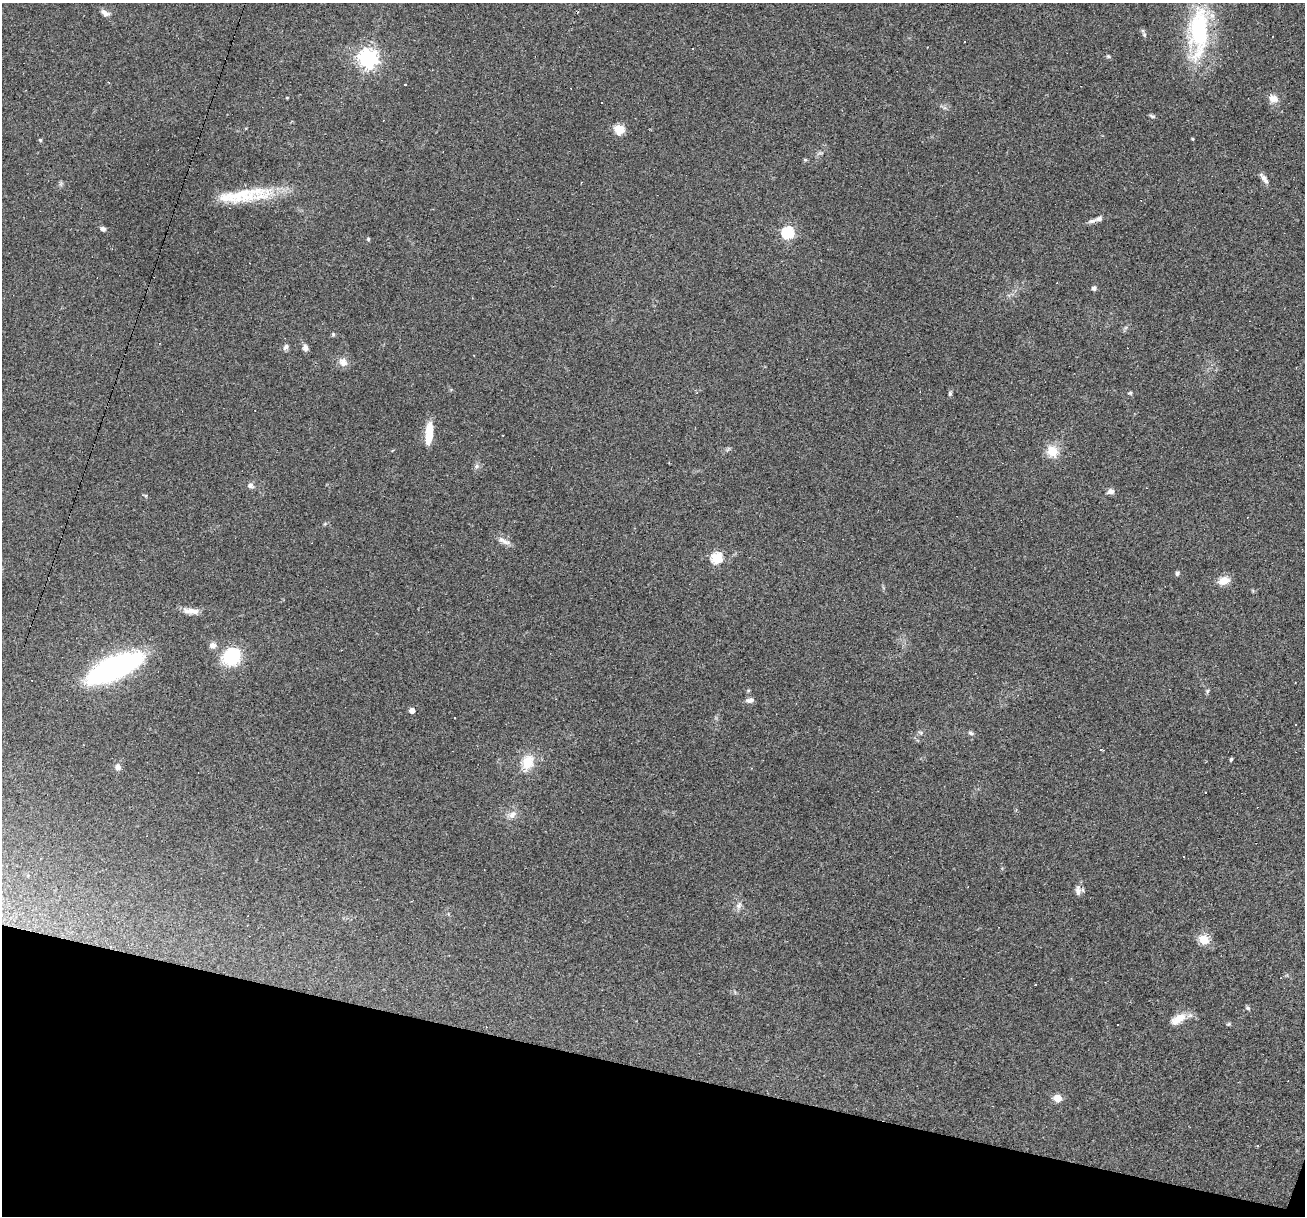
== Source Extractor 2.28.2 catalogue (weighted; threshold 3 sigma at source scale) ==
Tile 15 of 4 x 4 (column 3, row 4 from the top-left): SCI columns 2608-3910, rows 252-1465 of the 5214 x 5234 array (HDU 1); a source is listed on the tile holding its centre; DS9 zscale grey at full resolution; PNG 1307 x 1218 px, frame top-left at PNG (2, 3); no overlay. Shown black and unused: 12% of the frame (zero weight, under 2 of 3 exposures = <1% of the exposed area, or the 3 px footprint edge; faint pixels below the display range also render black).
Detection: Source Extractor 2.28.2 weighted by HDU 2 'WHT'; one run over the whole footprint, this tile lists its part. Background 0.0335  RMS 0.0061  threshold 0.0272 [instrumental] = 3 sigma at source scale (4.5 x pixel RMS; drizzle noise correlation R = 1.50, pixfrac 1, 0.05/0.05 arcsec/px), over >= 5 px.
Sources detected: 84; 19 cosmic-ray / hot-pixel residue — not listed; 1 inside a brighter listed object's ellipse — not listed separately; the other 64 listed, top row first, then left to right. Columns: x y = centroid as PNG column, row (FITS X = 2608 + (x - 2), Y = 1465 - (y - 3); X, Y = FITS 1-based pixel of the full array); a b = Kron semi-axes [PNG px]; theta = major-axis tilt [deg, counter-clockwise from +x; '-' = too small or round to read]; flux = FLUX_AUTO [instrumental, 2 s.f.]
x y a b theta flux
105 13 12 7 -32 3.2
1198 32 67 24 85 77
1144 35 9 5 -61 1.4
965 42 3 2 - 0.51
1108 56 7 5 -17 1.1
368 59 7 7 - 350
1273 99 11 10 - 5
602 102 3 3 - 6.8
1152 116 8 4 -16 1.1
619 129 6 5 - 29
1192 139 3 3 - 0.63
40 140 5 4 - 0.96
805 160 6 4 -1 0.71
1264 178 17 6 -54 3.1
61 184 9 4 82 1.1
242 195 69 16 5 35
1099 219 10 7 25 2.3
103 229 6 5 - 2.3
788 233 6 6 - 77
368 239 4 4 - 0.91
1094 288 6 6 - 1.6
1126 327 7 4 19 1
333 334 5 4 - 0.91
286 347 9 6 54 2
305 348 9 7 -72 2.5
343 362 11 9 -49 4.8
697 393 4 4 - 0.68
950 393 7 5 89 1.2
1130 393 6 5 - 0.8
429 434 23 8 85 15
728 449 8 4 45 1.1
1052 451 9 8 - 13
476 466 8 6 1 1.7
250 486 8 7 - 2.3
1146 488 3 2 - 0.4
1111 491 9 6 10 2.6
146 496 6 5 - 0.84
325 523 6 4 20 0.78
506 542 17 6 -13 3.6
717 558 6 5 - 62
1177 573 6 5 - 1.3
1224 581 13 9 15 7.6
191 611 23 7 -6 5.4
213 645 10 8 -3 2.8
231 656 15 13 43 42
114 668 47 16 25 180
1207 691 7 5 54 1.1
750 700 11 6 8 2.7
412 710 4 4 - 6.4
455 718 3 2 - 0.63
921 733 8 5 -19 1.2
971 733 8 5 -29 1.5
1231 759 3 3 - 1.3
528 762 20 14 68 14
118 767 8 7 - 2.8
512 815 15 9 27 4.6
1184 856 3 2 - 0.64
1078 890 14 8 -88 3.5
739 905 13 8 73 3.2
1204 939 5 5 - 39
1248 1008 7 5 -34 1.1
1178 1019 22 10 31 8.6
1229 1024 7 4 26 0.81
1058 1098 5 5 - 22